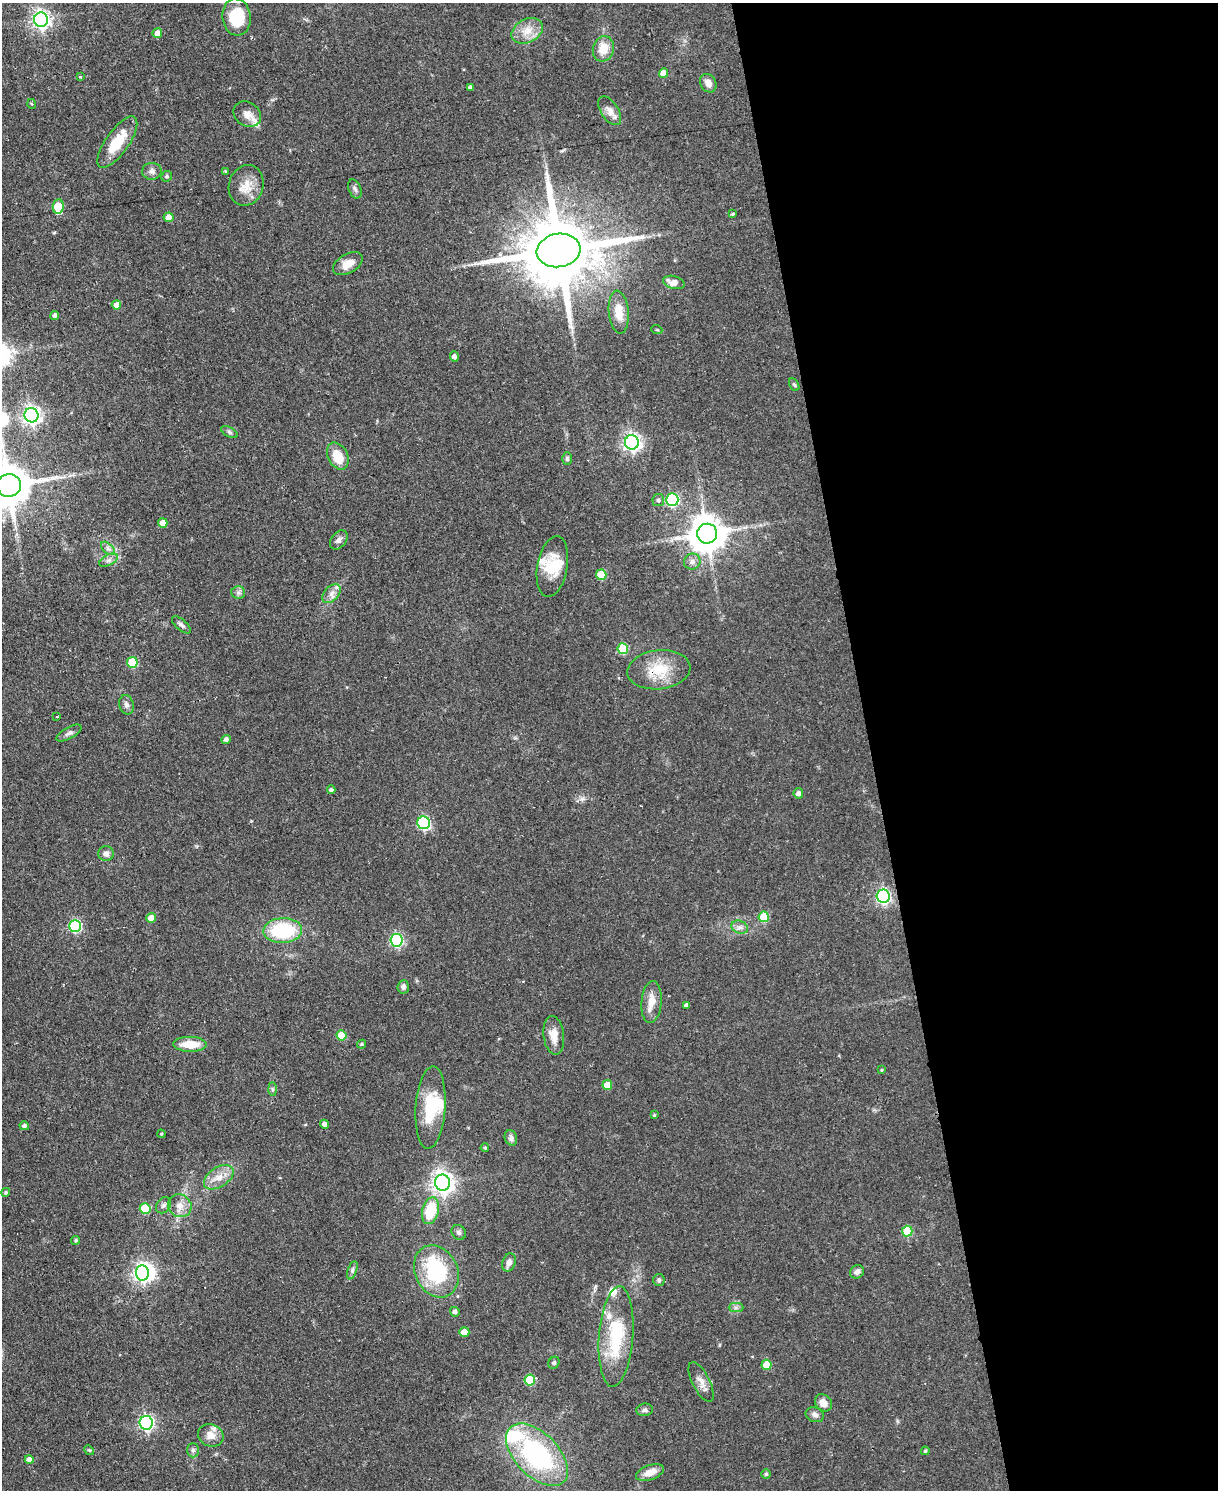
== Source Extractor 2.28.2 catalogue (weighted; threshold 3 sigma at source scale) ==
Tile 8 of 4 x 3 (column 4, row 2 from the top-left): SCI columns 3650-4865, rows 1734-3221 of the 4865 x 4839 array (HDU 1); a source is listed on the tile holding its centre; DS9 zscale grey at full resolution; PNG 1220 x 1492 px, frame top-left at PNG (2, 3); each listed source drawn as its Kron ellipse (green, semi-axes under 4 px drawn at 4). Shown black and unused: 29% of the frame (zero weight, under 2 of 3 exposures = <1% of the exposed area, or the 3 px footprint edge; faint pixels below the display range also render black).
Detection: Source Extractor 2.28.2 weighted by HDU 2 'WHT'; one run over the whole footprint, this tile lists its part. Background 0.0668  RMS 0.0055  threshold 0.0248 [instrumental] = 3 sigma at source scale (4.5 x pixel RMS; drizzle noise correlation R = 1.50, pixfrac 1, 0.05/0.05 arcsec/px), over >= 5 px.
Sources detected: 131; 2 inside a brighter object's white glare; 2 cosmic-ray / hot-pixel residue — neither listed nor drawn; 7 inside a brighter listed object's ellipse — not listed separately; the other 120 listed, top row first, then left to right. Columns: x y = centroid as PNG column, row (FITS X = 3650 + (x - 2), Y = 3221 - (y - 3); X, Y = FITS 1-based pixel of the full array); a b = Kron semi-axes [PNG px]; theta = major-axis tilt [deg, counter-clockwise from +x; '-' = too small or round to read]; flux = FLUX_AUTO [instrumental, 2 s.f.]
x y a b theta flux
237 17 19 14 -84 23
41 20 7 7 - 230
527 31 16 11 27 7.5
157 33 5 5 - 4.5
603 49 13 10 74 8.3
663 73 5 4 - 6.4
80 76 4 3 - 0.63
708 83 10 7 -58 4
470 87 4 3 - 1.5
32 104 5 3 - 0.57
610 111 16 8 -57 4.2
247 114 14 12 -35 4.6
117 142 30 11 55 17
152 171 9 8 - 2.7
226 172 4 4 - 0.72
167 176 5 5 - 1.1
246 185 20 17 71 9.4
355 189 10 6 -67 1.7
58 206 7 5 82 15
732 214 4 3 - 0.72
169 217 5 5 - 5
559 250 22 16 8 7000
348 264 16 9 29 6.1
674 282 11 6 -15 4.7
116 305 5 4 - 5.7
619 312 21 10 -85 9
55 315 4 4 - 1.5
657 330 5 3 - 0.54
454 357 5 4 - 2.2
794 385 7 4 -60 0.88
31 415 7 7 - 240
229 432 9 5 -28 1.2
632 442 7 7 - 210
338 456 14 10 -63 11
567 459 6 4 -87 1
9 486 12 11 - 2200
658 500 6 6 - 1.5
672 500 6 6 - 66
163 523 5 5 - 5.4
707 534 10 10 - 1400
339 540 10 7 52 2.2
108 548 8 5 -44 1.6
109 560 10 5 27 2
692 562 8 8 - 2.5
552 567 31 15 80 15
601 575 5 5 - 19
238 592 7 6 - 1.5
331 594 11 7 46 3.1
181 625 11 5 -41 1.6
623 649 5 5 - 21
132 662 5 5 - 23
659 670 31 19 7 18
126 705 10 7 -76 2
57 717 3 3 - 1.4
69 733 14 5 29 1.9
226 739 4 4 - 1.6
331 790 4 4 - 1.2
798 793 5 4 - 2.2
424 823 6 6 - 63
106 854 8 7 - 2.4
883 896 6 6 - 120
764 917 5 5 - 17
151 918 5 4 - 5.1
75 926 6 6 - 56
740 927 8 6 -19 2.2
283 930 19 12 2 37
396 940 6 6 - 84
403 987 7 5 84 1.8
651 1002 21 10 85 7.4
686 1005 4 4 - 1.9
341 1035 5 5 - 13
554 1035 19 10 -83 6.9
190 1044 17 7 -1 11
361 1044 4 3 - 0.8
882 1070 4 3 - 0.45
607 1085 5 5 - 8.6
272 1089 7 4 -89 0.99
430 1108 41 15 86 24
654 1115 3 3 - 0.67
324 1124 4 4 - 2.1
24 1126 5 4 - 1.5
161 1134 4 3 - 0.59
511 1138 8 6 -68 2.1
485 1148 4 3 - 0.67
219 1177 16 10 33 6.6
442 1183 8 7 - 390
6 1192 4 4 - 1
164 1205 9 6 49 1.9
180 1206 12 11 - 5
145 1209 5 5 - 22
431 1211 13 8 74 22
907 1231 5 5 - 19
459 1232 8 6 -46 1.5
76 1240 4 4 - 0.83
509 1262 9 6 72 3.1
352 1270 9 4 72 1.6
436 1271 27 21 -64 44
857 1272 7 6 - 1.9
142 1273 7 6 - 210
659 1280 6 6 - 1
736 1307 7 4 0 1.4
455 1312 5 4 - 1.8
464 1332 5 5 - 8
616 1337 50 17 86 38
554 1363 6 5 - 0.91
766 1365 5 5 - 11
530 1380 5 5 - 23
701 1382 22 8 -63 4.5
823 1403 9 8 - 4.5
645 1410 8 6 7 1.7
815 1415 9 7 -21 2.2
146 1423 7 6 - 130
211 1435 13 11 -23 5.3
89 1450 5 4 - 0.63
193 1450 7 6 - 1.6
925 1451 4 4 - 0.9
537 1455 38 21 -45 86
29 1460 4 4 - 3.2
650 1472 14 7 20 6.3
766 1474 4 4 - 0.98
Overlapping masked pixels (flux is a lower limit): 2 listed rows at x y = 559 250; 659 670
Isophote crosses this tile's border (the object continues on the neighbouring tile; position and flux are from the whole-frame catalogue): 1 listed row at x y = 9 486